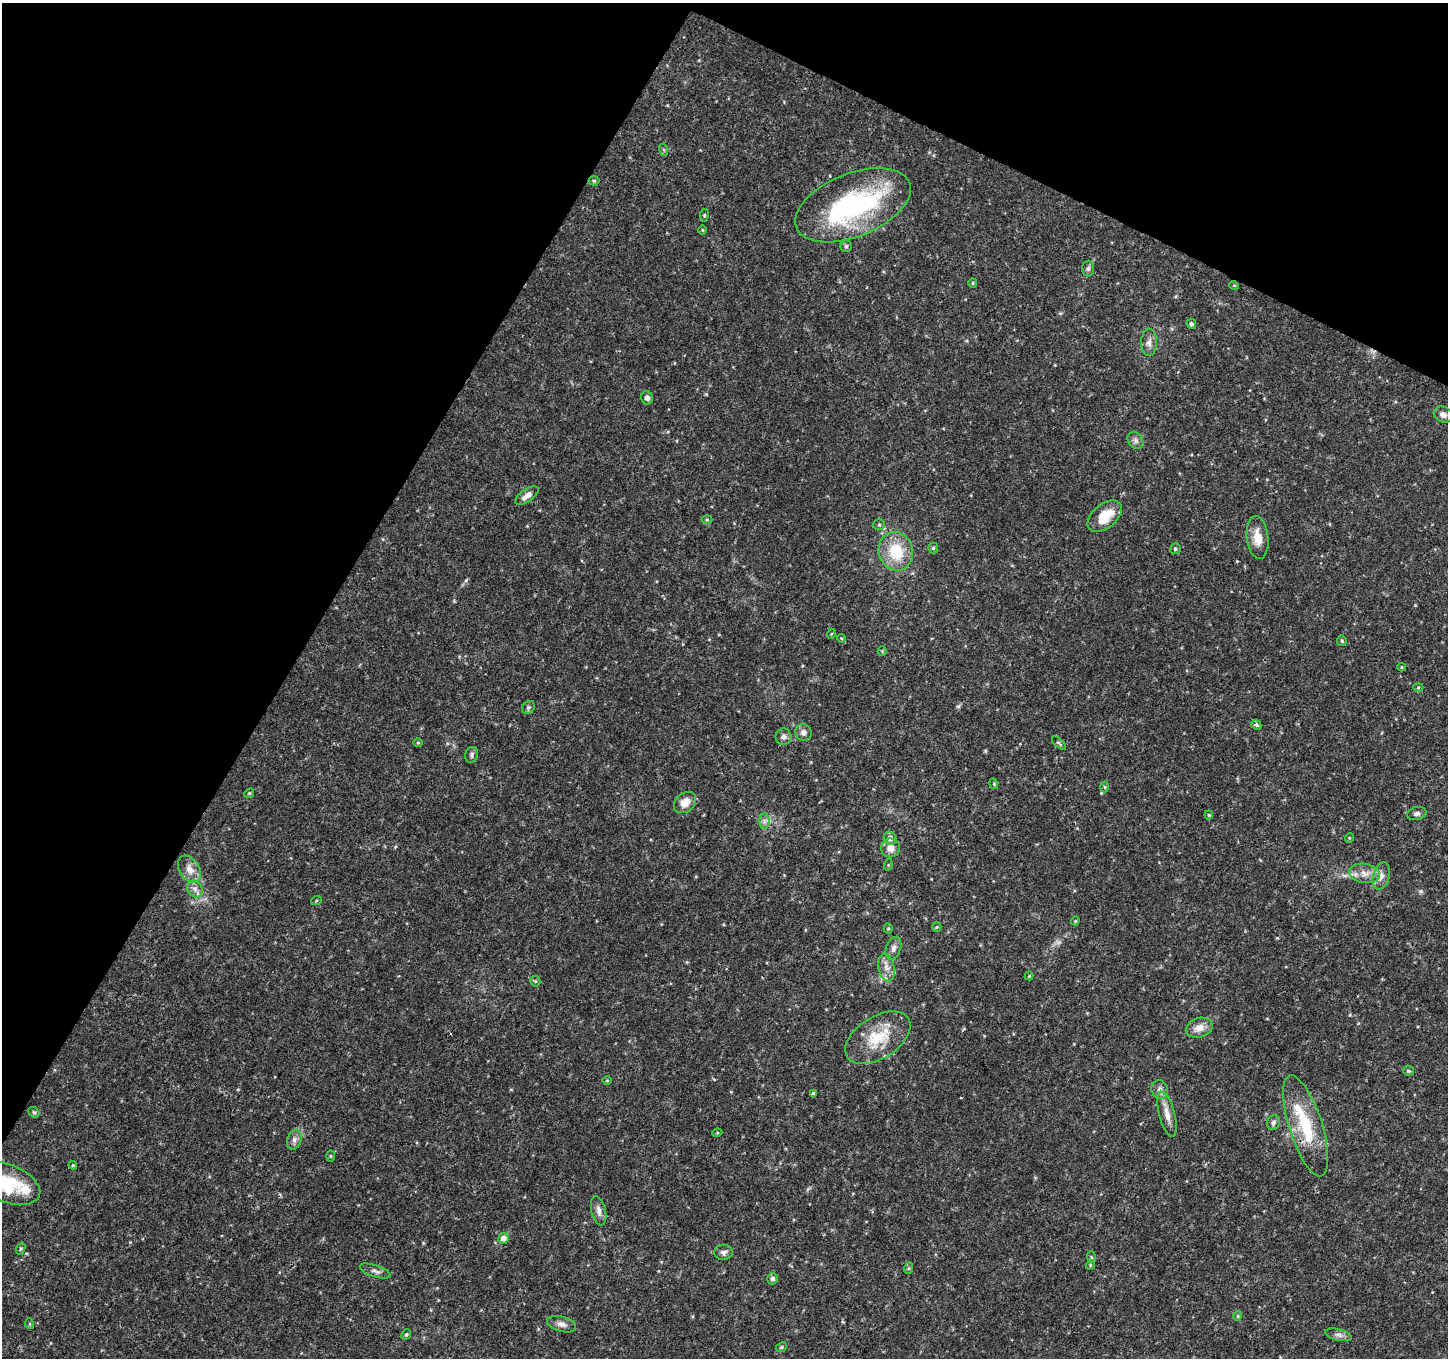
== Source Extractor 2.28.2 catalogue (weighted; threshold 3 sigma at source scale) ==
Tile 2 of 4 x 4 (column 2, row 1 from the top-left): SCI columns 1450-2895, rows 4268-5623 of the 5799 x 5891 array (HDU 1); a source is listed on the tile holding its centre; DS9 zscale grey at full resolution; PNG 1450 x 1360 px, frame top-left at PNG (2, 3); each listed source drawn as its Kron ellipse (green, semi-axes under 4 px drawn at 4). Shown black and unused: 28% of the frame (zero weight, under 3 of 4 exposures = <1% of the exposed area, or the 3 px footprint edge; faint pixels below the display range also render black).
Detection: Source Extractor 2.28.2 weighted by HDU 2 'WHT'; one run over the whole footprint, this tile lists its part. Background 0.0333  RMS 0.0037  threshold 0.0164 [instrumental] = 3 sigma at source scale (4.5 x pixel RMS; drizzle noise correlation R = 1.50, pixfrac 1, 0.0396/0.0396 arcsec/px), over >= 5 px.
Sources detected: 93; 1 inside a brighter object's white glare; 1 cosmic-ray / hot-pixel residue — neither listed nor drawn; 3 inside a brighter listed object's ellipse — not listed separately; the other 88 listed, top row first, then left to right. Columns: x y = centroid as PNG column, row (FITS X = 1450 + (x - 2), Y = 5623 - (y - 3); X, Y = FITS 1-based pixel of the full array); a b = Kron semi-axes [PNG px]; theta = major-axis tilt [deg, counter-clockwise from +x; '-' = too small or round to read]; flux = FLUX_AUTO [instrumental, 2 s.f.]
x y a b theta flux
664 150 6 4 -73 0.5
594 181 5 5 - 0.5
853 205 61 31 22 63
704 215 6 3 82 0.39
702 230 5 3 - 0.34
846 246 5 5 - 0.6
1088 269 8 6 88 0.96
973 283 5 4 - 0.44
1234 285 5 3 - 0.29
1191 324 5 5 - 0.86
1149 342 13 8 89 2.1
647 398 7 6 - 1.4
1443 414 9 7 -26 1.9
1136 440 9 7 -54 1.3
527 495 13 6 36 2.2
1105 516 20 12 40 8.6
707 520 5 3 - 0.34
879 525 5 5 - 0.6
1258 538 21 10 -83 5.7
933 548 5 5 - 0.51
1175 549 5 5 - 0.7
896 551 19 17 -73 14
831 634 5 3 - 0.32
841 638 4 3 - 0.3
1342 641 5 5 - 0.5
882 651 4 4 - 0.33
1401 667 4 3 - 0.3
1418 687 5 3 - 0.35
528 707 7 6 - 0.71
1256 725 5 4 - 0.59
803 733 8 8 - 1.7
783 737 8 8 - 1.4
418 743 5 3 - 0.35
1059 743 8 3 -41 0.58
472 755 8 6 75 0.96
994 784 5 3 - 0.39
1105 787 5 3 - 0.4
249 793 5 4 - 0.44
685 802 12 9 40 4.1
1417 814 10 6 13 1.2
1209 815 4 4 - 0.38
764 821 8 5 90 1.1
890 838 6 6 - 1.6
1349 838 5 3 - 0.3
890 848 9 9 - 2.9
888 865 6 4 73 0.4
190 869 15 10 -57 3.5
1365 873 15 9 -9 3.6
1381 876 14 8 73 2.4
195 889 9 7 -54 1.7
316 901 5 3 - 0.36
1075 921 4 4 - 0.37
937 927 5 4 - 0.38
888 928 5 4 - 0.44
893 948 12 7 69 1.6
886 967 14 8 -78 2.6
1029 976 4 4 - 0.31
535 981 5 5 - 0.54
1199 1028 13 9 18 3.6
878 1038 36 21 32 15
1408 1071 5 4 - 0.63
607 1080 5 3 - 0.31
1160 1090 9 8 - 1.9
813 1094 4 4 - 0.82
34 1112 6 4 -40 0.53
1167 1114 23 8 -75 3.6
1273 1123 7 6 - 1.1
1306 1126 53 16 -72 19
717 1133 5 3 - 0.32
294 1140 10 7 71 1.5
330 1156 6 4 -89 0.38
73 1165 4 3 - 0.41
7 1183 35 19 -21 17
599 1211 15 7 -77 2
503 1238 5 5 - 2.6
21 1249 6 4 69 0.52
723 1252 9 7 3 1.3
1091 1257 6 3 -71 0.41
1090 1265 5 4 - 0.42
909 1268 6 4 71 0.43
375 1271 16 5 -19 1.5
773 1279 5 5 - 1.2
1238 1316 4 4 - 0.37
30 1324 5 3 - 0.34
562 1324 15 7 -16 2.1
406 1334 5 4 - 0.56
1339 1335 13 5 -13 1.5
781 1347 6 4 25 0.63
Overlapping masked pixels (flux is a lower limit): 1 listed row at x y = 1306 1126
Isophote crosses this tile's border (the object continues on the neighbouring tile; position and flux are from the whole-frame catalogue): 1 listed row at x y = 7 1183